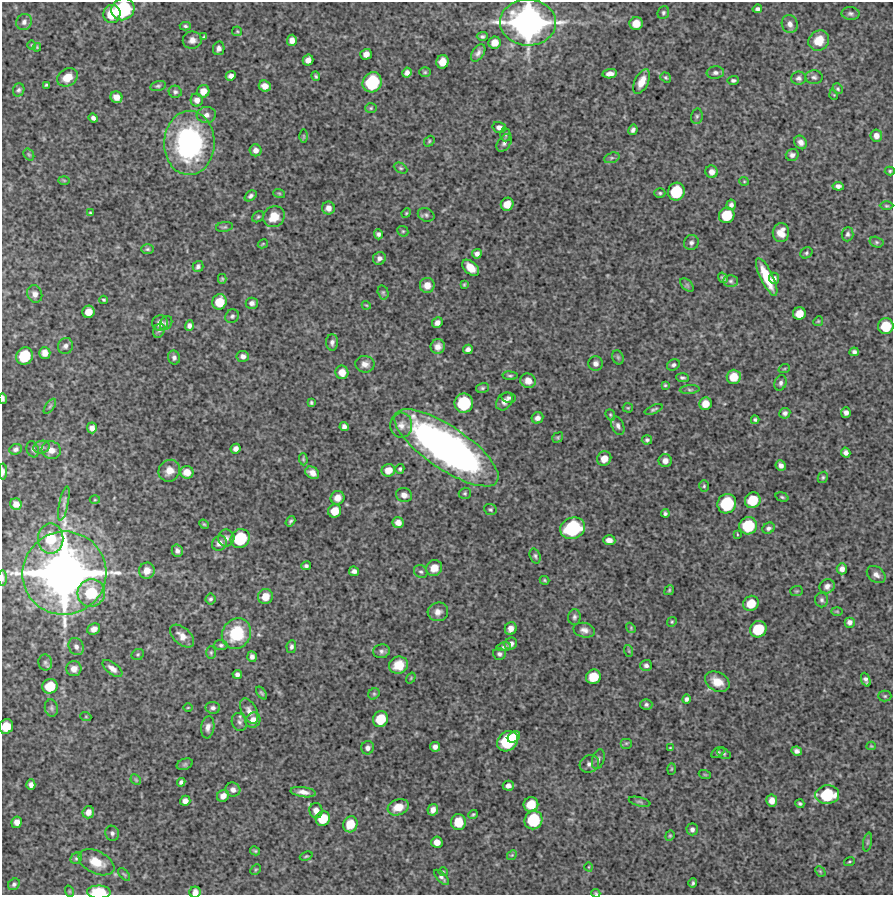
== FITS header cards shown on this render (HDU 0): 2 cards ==
NAXIS1  =                  891 /Length X axis
NAXIS2  =                  893 /Length Y axis

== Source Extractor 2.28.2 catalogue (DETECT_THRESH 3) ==
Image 891 x 893 px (HDU 0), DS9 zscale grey, 1 PNG px = 1 image px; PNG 895 x 897 px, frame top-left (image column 1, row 893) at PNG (2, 2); each listed source drawn as its Kron ellipse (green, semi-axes under 4 px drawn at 4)
Background 4770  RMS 270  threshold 802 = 3 sigma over >= 5 px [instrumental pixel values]
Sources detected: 338; all 338 listed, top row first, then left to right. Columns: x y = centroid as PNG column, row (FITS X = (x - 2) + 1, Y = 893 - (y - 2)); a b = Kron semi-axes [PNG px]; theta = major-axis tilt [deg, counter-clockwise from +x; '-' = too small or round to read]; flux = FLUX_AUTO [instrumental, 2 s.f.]
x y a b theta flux
123 9 12 10 33 1.4e+06
757 9 5 4 - 5.1e+04
663 13 7 5 69 3.9e+04
850 13 9 6 -2 5.4e+04
112 14 9 8 - 4.4e+05
24 22 8 7 - 6.6e+04
528 23 28 23 -1 5.9e+06
636 23 6 6 - 2.3e+05
790 24 9 8 - 1.1e+05
185 26 5 4 - 2.9e+04
237 31 5 4 - 2.4e+04
482 36 5 4 - 3.5e+04
204 37 4 3 - 2.6e+04
192 40 9 8 - 1.0e+05
292 40 5 5 - 1.1e+05
819 40 11 9 44 3.3e+05
495 43 6 6 - 1.7e+05
32 45 5 3 - 1.4e+04
37 47 4 4 - 1.7e+04
219 48 7 5 80 6.8e+04
478 53 9 5 56 7.0e+04
366 54 6 5 - 1.1e+05
308 60 5 5 - 1.0e+05
442 62 7 6 - 2.0e+05
425 72 6 5 - 2.8e+04
407 73 5 4 - 7.2e+04
715 73 8 6 6 5.6e+04
610 74 7 4 7 9.1e+04
231 76 5 4 - 8.1e+04
316 76 5 3 - 3.0e+04
67 77 11 8 32 2.6e+05
666 77 6 4 -36 2.8e+04
814 77 8 7 - 5.0e+04
799 78 7 6 - 5.9e+04
733 80 6 4 2 3.6e+04
372 82 10 9 - 9.8e+05
642 82 13 6 64 2.0e+05
46 85 4 3 - 2.3e+04
158 86 8 4 14 3.4e+04
265 86 6 5 - 1.3e+05
838 89 5 5 - 2.9e+04
19 90 7 5 70 4.4e+04
203 91 6 6 - 1.5e+05
175 92 6 6 - 4.3e+04
834 95 5 3 - 1.4e+04
116 97 6 5 - 1.4e+05
197 100 6 6 - 9.8e+04
371 108 6 5 - 2.7e+04
206 115 9 8 - 8.9e+04
697 116 8 6 76 3.9e+04
93 118 4 4 - 5.5e+04
499 127 7 5 -17 6.9e+04
633 130 5 4 - 5.3e+04
505 134 7 5 89 2.8e+04
304 136 6 4 -89 2.3e+04
876 136 6 6 - 9.8e+04
429 141 6 4 49 2.6e+04
801 142 7 6 - 8.5e+04
189 143 32 25 89 3.2e+06
504 143 10 6 56 5.9e+04
256 150 6 6 - 8.5e+04
29 154 6 5 - 2.5e+04
792 155 6 6 - 5.8e+04
612 158 8 5 19 4.0e+04
401 168 7 5 -27 3.2e+04
890 171 5 4 - 2.5e+04
712 172 6 6 - 1.0e+05
64 180 6 4 -2 2.2e+04
744 181 5 4 - 1.8e+04
838 186 5 4 - 6.2e+04
676 192 9 8 - 6.6e+05
279 193 6 3 -19 2.0e+04
660 193 5 4 - 3.0e+04
250 196 6 4 38 4.4e+04
507 204 6 6 - 2.1e+05
731 205 5 4 - 5.8e+04
886 206 7 3 -1 2.2e+04
328 208 6 6 - 1.0e+05
90 213 4 3 - 2.4e+04
406 213 5 4 - 2.0e+04
426 215 8 6 -23 4.5e+04
727 215 8 7 - 4.6e+05
258 217 6 5 - 2.8e+04
274 217 11 10 - 2.8e+05
224 227 8 5 9 3.5e+04
403 231 6 5 - 2.7e+04
781 233 9 8 - 1.9e+05
378 234 5 4 - 4.9e+04
848 234 7 6 - 4.6e+04
876 242 7 5 -15 3.2e+04
691 243 8 7 - 5.8e+04
263 244 5 4 - 1.8e+04
147 249 6 5 - 3.1e+04
806 253 6 5 - 3.3e+04
477 254 5 5 - 6.8e+04
379 258 6 6 - 7.2e+04
198 266 5 5 - 4.0e+04
471 268 10 6 -41 2.2e+05
767 277 21 6 -64 4.9e+05
723 278 5 4 - 3.9e+04
774 278 5 5 - 5.1e+04
222 279 5 4 - 2.3e+04
731 281 7 5 0 4.3e+04
427 285 7 7 - 1.7e+05
464 285 4 3 - 2.1e+04
687 285 8 5 -46 3.7e+04
383 292 7 5 -75 3.0e+04
35 294 9 7 -69 9.0e+04
104 300 4 3 - 2.5e+04
219 302 8 7 - 3.3e+05
252 303 6 5 - 6.4e+04
366 305 4 3 - 1.7e+04
88 312 6 6 - 1.8e+05
799 314 6 6 - 2.2e+05
232 316 7 6 - 4.1e+04
818 321 5 4 - 2.1e+04
160 323 8 7 - 1.1e+05
166 323 7 5 59 4.3e+04
437 323 5 5 - 8.5e+04
189 326 5 4 - 6.5e+04
886 326 8 7 - 4.4e+05
159 331 7 5 66 4.2e+04
332 342 8 6 89 6.3e+04
65 346 8 7 - 6.2e+04
438 346 7 7 - 1.0e+05
468 349 5 4 - 6.5e+04
854 352 4 4 - 5.0e+04
45 353 6 6 - 1.2e+05
25 356 9 8 - 6.5e+05
243 356 6 5 - 6.8e+04
174 357 7 6 - 5.5e+04
618 357 7 5 -69 3.1e+04
365 364 9 8 - 1.1e+05
595 364 7 7 - 7.7e+04
673 365 7 5 34 4.2e+04
784 369 6 3 19 2.1e+04
342 372 7 6 - 1.7e+05
510 376 7 4 -4 2.9e+04
734 377 7 7 - 2.8e+05
682 378 6 4 -6 3.7e+04
528 381 8 7 - 1.3e+05
781 383 8 6 69 5.1e+04
665 385 4 4 - 2.2e+04
482 388 6 5 - 3.4e+04
690 389 10 4 4 3.7e+04
3 398 5 3 - 3.8e+04
509 398 7 5 -11 4.2e+04
504 401 10 7 52 9.1e+04
311 403 4 3 - 2.8e+04
464 403 9 9 - 9.1e+05
705 404 6 6 - 1.9e+05
50 406 8 4 54 3.6e+04
628 408 5 5 - 2.2e+04
654 409 9 3 22 3.6e+04
846 412 5 5 - 7.0e+04
785 413 5 5 - 5.3e+04
610 415 6 4 -69 2.7e+04
537 418 6 5 - 7.6e+04
755 420 4 3 - 2.9e+04
401 425 12 11 - 1.4e+05
344 426 4 4 - 6.0e+04
618 426 9 6 -67 5.9e+04
92 428 5 5 - 8.1e+04
558 438 6 5 - 2.7e+04
647 440 5 4 - 3.9e+04
42 447 8 6 15 5.7e+04
446 448 61 21 -34 9.4e+06
16 449 6 5 - 4.7e+04
33 449 8 6 -72 4.7e+04
236 449 5 4 - 7.5e+04
51 450 10 8 -13 1.4e+05
846 453 5 4 - 6.2e+04
303 459 6 4 -87 2.6e+04
604 459 7 7 - 1.8e+05
665 461 6 6 - 1.0e+05
781 465 5 5 - 6.8e+04
400 469 5 4 - 2.9e+04
388 470 7 6 - 1.8e+05
169 471 11 10 - 1.6e+05
3 472 8 4 -88 5.4e+04
187 472 6 6 - 1.6e+05
312 473 7 5 -32 1.1e+05
823 477 6 5 - 3.0e+04
704 486 6 4 86 2.7e+04
465 493 6 5 - 3.0e+04
404 495 8 7 - 9.6e+04
782 497 7 4 -16 2.7e+04
337 498 7 6 - 1.5e+05
95 500 5 3 - 1.7e+04
753 500 8 7 - 4.6e+05
64 503 17 4 78 7.4e+04
16 504 6 5 - 1.2e+05
727 504 10 9 - 9.2e+05
490 509 6 5 - 3.4e+04
335 511 7 6 - 2.5e+05
665 513 4 4 - 3.5e+04
290 521 6 3 55 3.4e+04
398 523 5 5 - 1.1e+05
204 524 5 4 - 2.2e+04
748 526 9 8 - 6.9e+05
573 528 12 10 22 1.4e+06
768 528 6 5 - 5.4e+04
737 534 3 2 - 1.3e+04
226 538 8 8 - 6.8e+04
51 539 15 12 89 4.7e+05
240 539 10 9 - 8.1e+05
609 540 6 5 - 1.1e+05
219 543 8 7 - 1.0e+05
177 551 6 5 - 6.3e+04
535 556 8 5 -70 4.0e+04
306 566 5 4 - 4.0e+04
434 568 8 7 - 1.7e+05
842 569 5 5 - 8.7e+04
147 571 8 7 - 1.6e+05
354 571 5 4 - 6.5e+04
421 572 7 6 - 4.2e+04
64 573 42 41 - 1.2e+07
876 575 10 7 -37 9.0e+04
2 578 8 3 -90 2.7e+04
545 580 5 4 - 2.3e+04
827 586 8 7 - 7.8e+04
669 590 5 4 - 2.3e+04
797 591 6 5 - 2.7e+04
91 593 14 13 - 7.5e+05
265 597 8 7 - 2.2e+05
211 599 5 5 - 3.4e+04
822 600 7 6 - 4.6e+04
751 603 8 7 - 3.1e+05
837 611 6 4 -1 2.0e+04
438 612 10 9 - 1.1e+05
574 617 8 6 87 4.9e+04
672 622 5 4 - 2.2e+04
849 622 5 5 - 7.2e+04
511 628 6 6 - 1.2e+05
631 628 5 4 - 2.2e+04
94 629 7 5 29 8.4e+04
758 629 8 8 - 5.8e+05
584 630 11 7 -13 9.4e+04
236 634 16 14 57 7.6e+05
182 636 14 8 -42 1.5e+05
511 644 6 5 - 7.6e+04
221 645 6 5 - 3.6e+04
76 647 9 7 -60 7.0e+04
291 647 6 5 - 4.4e+04
504 647 7 4 9 3.1e+04
381 651 8 7 - 5.7e+04
629 651 6 3 -72 2.1e+04
211 653 6 5 - 2.8e+04
499 654 6 6 - 4.7e+04
138 655 6 5 - 2.8e+04
252 657 5 4 - 6.1e+04
45 662 8 7 - 5.0e+04
399 665 9 8 - 2.7e+05
646 665 6 5 - 5.5e+04
74 669 7 7 - 1.1e+05
112 669 12 6 -37 1.0e+05
237 674 5 4 - 5.9e+04
593 677 8 7 - 3.5e+05
411 678 6 3 55 1.7e+04
866 680 7 4 -69 5.5e+04
717 682 13 9 -27 2.3e+05
50 686 7 7 - 4.0e+05
261 693 7 3 -52 3.1e+04
374 694 6 5 - 2.8e+04
885 696 6 5 - 3.0e+04
687 699 5 4 - 4.8e+04
646 705 6 5 - 4.3e+04
51 708 8 6 -80 4.7e+04
188 708 5 3 - 1.5e+04
213 708 7 6 - 5.5e+04
249 711 14 7 -64 1.1e+05
86 717 5 3 - 1.8e+04
380 719 8 7 - 4.4e+05
253 720 8 7 - 1.4e+05
239 722 9 7 -70 6.1e+04
6 726 7 7 - 3.2e+05
208 727 11 6 82 9.5e+04
514 737 7 5 39 2.5e+05
507 741 11 9 42 9.9e+05
626 743 6 5 - 2.8e+04
871 746 4 4 - 1.8e+04
435 747 5 5 - 7.3e+04
368 748 7 6 - 6.2e+04
670 748 3 2 - 1.6e+04
797 751 5 4 - 6.3e+04
718 752 7 4 31 3.1e+04
724 754 7 5 -29 3.3e+04
598 759 10 6 74 5.5e+04
185 764 8 5 19 3.4e+04
589 764 10 8 26 8.3e+04
671 769 6 4 88 1.9e+04
705 775 6 4 -19 1.9e+04
136 780 6 4 -46 2.6e+04
181 782 4 4 - 4.2e+04
31 785 5 4 - 7.2e+04
508 786 5 5 - 7.5e+04
233 790 7 7 - 8.6e+04
303 792 12 5 -8 1.1e+05
827 795 12 9 5 7.8e+05
223 796 6 5 - 1.1e+05
185 801 5 5 - 8.5e+04
772 801 6 5 - 1.2e+05
639 802 11 4 -13 3.7e+04
531 804 7 7 - 3.3e+05
800 804 4 3 - 3.2e+04
398 807 11 8 19 2.4e+05
433 810 6 5 - 9.4e+04
316 811 7 6 - 1.1e+05
88 812 6 6 - 1.1e+05
473 814 5 3 - 2.6e+04
323 819 7 7 - 3.8e+05
533 820 9 9 - 8.0e+05
17 822 6 5 - 1.1e+05
458 822 8 7 - 3.6e+05
350 824 8 7 - 3.2e+05
692 829 6 5 - 5.4e+04
112 833 7 6 - 5.3e+04
670 836 5 4 - 2.3e+04
437 842 6 5 - 1.3e+05
867 842 10 3 79 2.7e+04
255 851 5 3 - 2.4e+04
512 855 5 4 - 2.6e+04
306 856 6 4 21 2.4e+04
76 858 6 5 - 3.2e+04
96 862 19 11 -26 3.2e+05
849 862 5 3 - 1.9e+04
589 867 4 3 - 1.4e+04
256 870 6 3 45 2.0e+04
820 871 6 4 -44 2.4e+04
443 872 4 4 - 2.0e+04
124 874 7 3 -48 2.2e+04
441 877 9 4 -45 5.4e+04
693 883 5 3 - 3.3e+04
14 884 6 5 - 4.1e+04
69 891 6 3 -71 1.8e+04
99 892 12 6 -1 6.2e+05
195 892 5 5 - 8.2e+04
596 893 5 3 - 1.9e+04
At the frame edge (FLAGS 8, measured only in part): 8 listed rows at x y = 528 23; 3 398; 3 472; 2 578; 6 726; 99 892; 195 892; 596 893